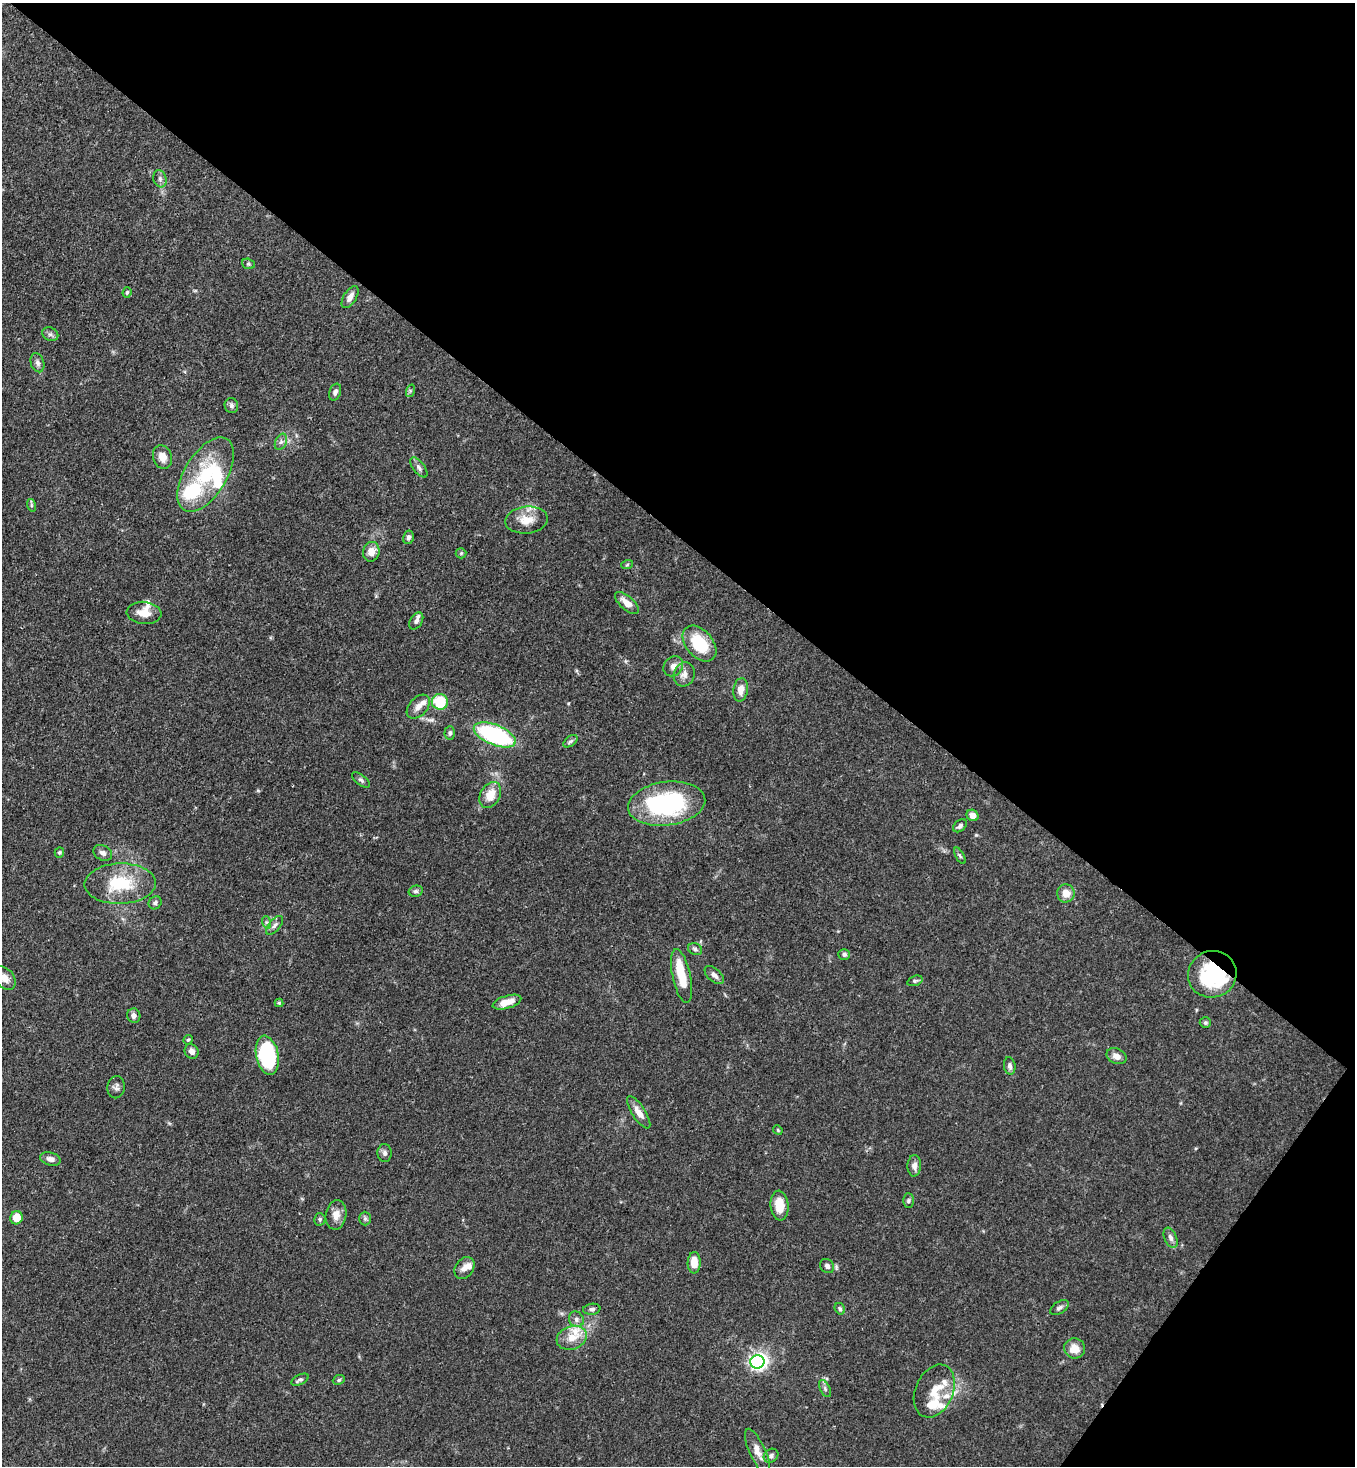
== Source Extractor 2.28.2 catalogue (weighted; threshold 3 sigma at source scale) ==
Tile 8 of 4 x 4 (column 4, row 2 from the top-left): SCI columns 4422-5774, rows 2990-4453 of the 5999 x 5977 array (HDU 1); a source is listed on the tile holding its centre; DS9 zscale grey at full resolution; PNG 1357 x 1468 px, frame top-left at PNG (2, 3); each listed source drawn as its Kron ellipse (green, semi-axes under 4 px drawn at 4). Shown black and unused: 39% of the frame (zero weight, under 3 of 4 exposures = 7% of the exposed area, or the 3 px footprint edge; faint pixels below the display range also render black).
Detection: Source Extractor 2.28.2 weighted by HDU 2 'WHT'; one run over the whole footprint, this tile lists its part. Background 0.0905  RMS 0.0038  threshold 0.017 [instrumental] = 3 sigma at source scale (4.5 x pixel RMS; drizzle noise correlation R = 1.50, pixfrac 1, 0.05/0.05 arcsec/px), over >= 5 px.
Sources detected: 104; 4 inside a brighter object's white glare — neither listed nor drawn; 10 inside a brighter listed object's ellipse — not listed separately; the other 90 listed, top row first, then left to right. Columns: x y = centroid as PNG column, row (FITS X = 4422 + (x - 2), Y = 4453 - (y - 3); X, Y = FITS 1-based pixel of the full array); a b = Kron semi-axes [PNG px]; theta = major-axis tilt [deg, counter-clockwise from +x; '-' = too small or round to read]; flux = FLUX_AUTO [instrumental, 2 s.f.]
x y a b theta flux
160 179 9 6 -75 1.3
248 264 6 5 - 0.68
127 292 5 4 - 0.63
350 297 12 6 58 2.5
50 334 8 6 -24 1.1
37 363 10 6 -73 1.4
410 391 6 4 72 0.55
335 392 9 5 70 1.4
231 406 7 6 - 1
281 442 8 5 64 1.2
162 457 12 9 -71 3.8
419 467 12 5 -53 1.3
206 475 41 21 58 22
31 505 6 4 -72 0.52
527 520 21 13 6 6.3
408 537 7 5 77 1
371 552 10 8 73 3.6
461 553 5 5 - 0.5
627 565 6 4 20 0.53
627 603 14 6 -41 3.7
144 613 17 11 -6 4.8
416 621 9 6 59 1.3
699 644 21 13 -49 17
673 666 11 9 48 2.3
684 674 12 10 73 2.7
741 690 12 7 82 3.6
440 702 8 8 - 16
418 707 14 9 47 2.8
450 733 7 5 88 0.98
495 735 22 10 -22 48
570 741 8 5 37 0.83
361 780 10 5 -39 0.97
490 795 14 9 61 6.1
667 804 39 22 8 50
972 815 6 5 - 2.2
960 826 7 5 41 1.1
59 852 5 4 - 0.48
103 853 10 7 -29 1.7
960 856 9 4 -60 0.65
120 884 36 20 2 18
416 891 7 5 14 0.77
1066 893 9 8 - 4.3
155 903 7 6 - 1.1
266 922 6 4 -72 0.67
274 925 11 5 49 1.3
695 949 7 5 -27 0.9
844 954 6 5 - 0.89
1212 974 24 23 - 29
714 975 11 6 -42 1.6
682 976 27 9 -78 10
4 978 13 9 -47 3
915 981 8 5 20 0.7
507 1002 15 6 17 4.6
279 1003 4 4 - 0.46
134 1016 7 6 - 1.6
1205 1023 6 5 - 0.74
188 1040 5 4 - 0.49
192 1051 8 6 -60 1.7
267 1055 20 11 -78 35
1116 1056 10 7 -25 2.8
1010 1066 9 5 -81 1.3
116 1087 11 8 80 1.5
639 1112 19 6 -57 3.6
778 1130 5 4 - 0.39
385 1153 9 7 -87 1.3
50 1159 10 6 -16 1.8
914 1166 11 7 87 2
908 1201 7 5 90 0.77
780 1206 15 9 -85 6.9
336 1215 15 10 82 3.4
16 1218 7 6 - 5.3
365 1218 7 6 - 0.89
320 1219 6 5 - 0.77
1171 1238 10 6 -67 1.7
694 1263 11 6 88 5.7
827 1266 7 6 - 1.3
464 1268 12 9 56 2.5
1059 1308 10 6 33 1.3
592 1309 9 5 8 1.1
840 1309 6 5 - 0.7
576 1319 8 7 - 1.5
572 1338 15 11 19 6.2
1075 1348 10 10 - 4.7
757 1362 7 6 - 120
300 1380 9 5 25 0.91
339 1380 6 4 23 0.59
825 1389 9 5 -64 0.95
934 1391 28 19 66 8.4
757 1451 25 8 -65 3.8
771 1456 8 6 38 1.3
Overlapping masked pixels (flux is a lower limit): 1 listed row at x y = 1212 974
Isophote crosses this tile's border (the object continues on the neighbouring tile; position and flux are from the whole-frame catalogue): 1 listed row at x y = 4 978